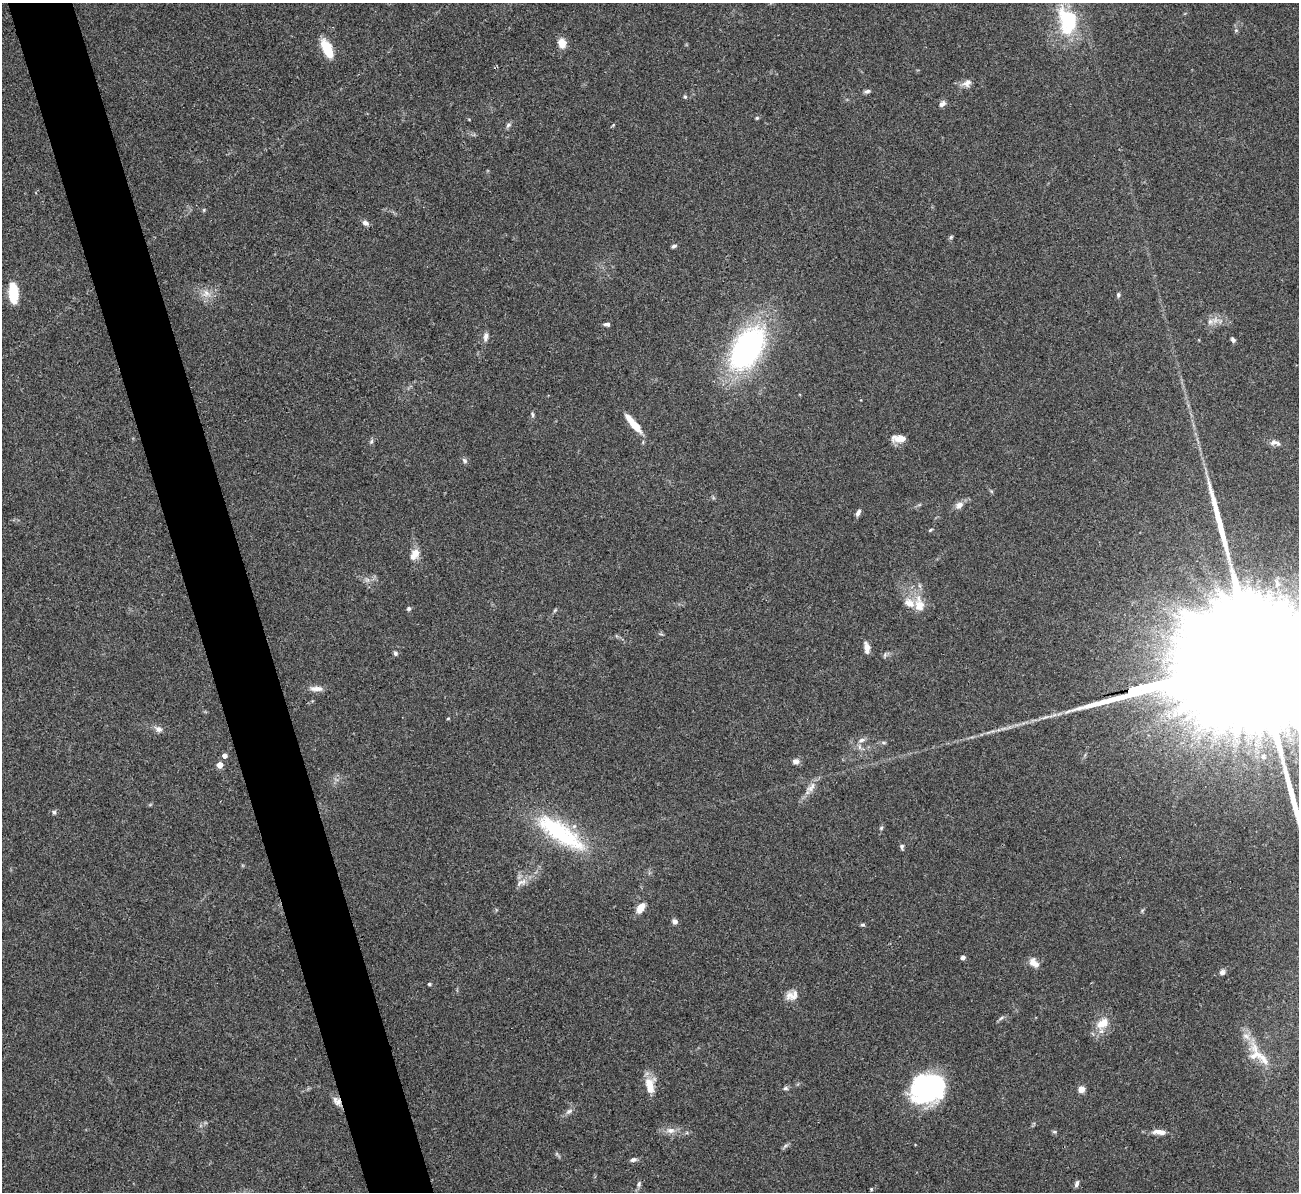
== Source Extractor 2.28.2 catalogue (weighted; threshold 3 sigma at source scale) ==
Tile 11 of 4 x 4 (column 3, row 3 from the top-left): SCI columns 2595-3891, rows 1337-2526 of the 5190 x 5175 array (HDU 1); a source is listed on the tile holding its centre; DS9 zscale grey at full resolution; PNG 1301 x 1194 px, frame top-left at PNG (2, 3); no overlay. Shown black and unused: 5% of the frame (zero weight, under 3 of 4 exposures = <1% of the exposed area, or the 3 px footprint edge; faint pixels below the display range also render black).
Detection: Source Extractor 2.28.2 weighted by HDU 2 'WHT'; one run over the whole footprint, this tile lists its part. Background 0.0745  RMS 0.0058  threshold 0.0262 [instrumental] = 3 sigma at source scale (4.5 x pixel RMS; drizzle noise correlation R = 1.50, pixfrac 1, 0.05/0.05 arcsec/px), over >= 5 px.
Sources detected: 83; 1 inside a brighter object's white glare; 2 long thin detections or spike segments (spike, bleed or trail) — not listed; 2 inside a brighter listed object's ellipse — not listed separately; the other 78 listed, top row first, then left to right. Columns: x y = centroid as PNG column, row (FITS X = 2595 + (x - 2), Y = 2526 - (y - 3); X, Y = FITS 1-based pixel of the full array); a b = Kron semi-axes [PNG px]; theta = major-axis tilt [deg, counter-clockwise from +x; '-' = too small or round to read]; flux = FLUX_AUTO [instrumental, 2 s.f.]
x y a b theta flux
1068 20 21 14 -79 48
1236 30 5 4 - 0.82
562 43 10 8 -78 5.9
327 48 19 8 -64 18
967 83 13 9 31 3.3
867 91 8 5 14 1.5
685 96 5 4 - 0.81
942 104 9 6 39 2.1
757 118 4 4 - 0.76
508 125 8 6 36 1.4
204 210 6 4 89 0.68
365 223 7 5 -28 2.5
951 237 6 4 47 0.86
674 246 7 4 16 1.2
13 293 21 9 -86 16
206 293 13 11 -25 5.5
1118 295 6 5 - 1.2
1210 322 9 6 63 2.5
606 324 7 4 -4 1.4
486 337 12 6 82 2.5
1233 340 6 4 -52 1.4
747 348 44 26 58 140
532 415 7 4 -84 1
633 424 26 7 -50 11
899 438 18 8 -4 5.9
371 441 7 5 68 1.1
1275 442 14 7 -12 2.9
465 460 9 6 -51 1.4
959 505 11 8 37 3.2
858 513 8 5 62 2.2
930 530 5 3 - 0.7
416 553 13 10 -76 5
1277 583 11 7 -76 2.9
919 604 22 13 -83 10
409 608 5 5 - 1.2
555 610 6 4 45 0.73
867 648 13 6 -82 3.9
395 653 6 5 - 1.1
1252 662 162 24 13 110000
316 689 19 7 -2 3.8
448 718 4 3 - 0.57
159 729 11 7 -27 2.6
861 740 10 6 22 2.5
224 756 5 4 - 3
1263 757 6 5 - 1.1
795 761 9 7 -2 2.4
220 765 4 4 - 9
811 787 17 8 51 4.6
54 812 6 5 - 1.1
881 828 6 4 48 0.83
560 832 73 22 -34 57
902 846 7 5 88 1.2
521 882 17 7 23 3.9
640 908 9 6 61 9
675 921 6 5 - 2.5
863 925 6 4 1 0.91
963 957 5 4 - 1.7
1034 963 14 9 -45 4.4
1222 972 8 7 - 2.1
429 984 4 3 - 0.84
792 995 17 11 21 5.3
1001 1018 7 4 44 1.1
1103 1023 19 12 34 8.9
1256 1055 23 21 -47 12
650 1086 21 11 -84 9.2
785 1088 7 5 1 1.2
928 1089 32 26 6 85
1081 1089 5 4 - 11
338 1102 12 8 -85 3.8
569 1111 10 5 25 1.9
670 1130 12 8 -5 3.9
1054 1132 7 4 -19 0.85
1159 1132 18 7 -5 4.7
786 1145 8 4 19 1.2
633 1160 9 5 15 1.6
639 1184 9 5 76 1.6
1077 1184 10 5 68 1.4
871 1189 4 3 - 0.59
Overlapping masked pixels (flux is a lower limit): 2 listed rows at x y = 1252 662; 338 1102
Isophote crosses this tile's border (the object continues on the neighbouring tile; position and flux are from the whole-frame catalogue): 1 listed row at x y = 1252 662